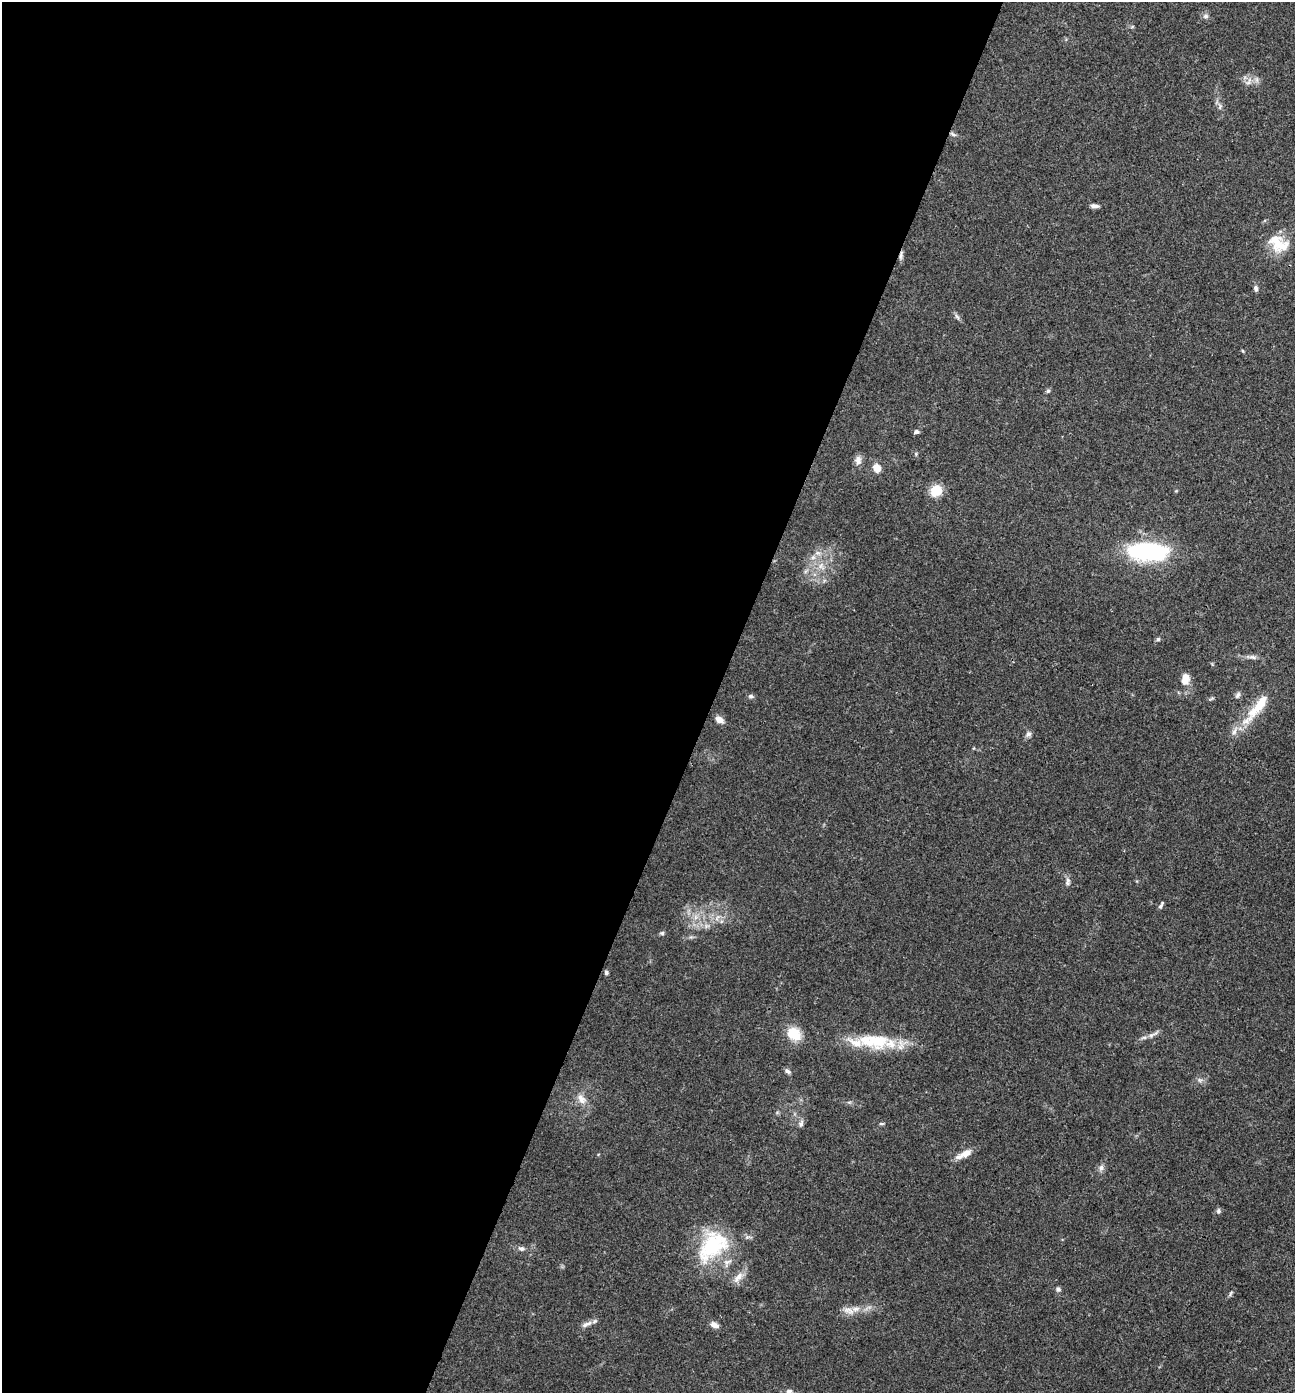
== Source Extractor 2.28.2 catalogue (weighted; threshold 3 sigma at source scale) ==
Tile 5 of 4 x 4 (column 1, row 2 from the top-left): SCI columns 141-1433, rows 2791-4181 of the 5586 x 5576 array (HDU 1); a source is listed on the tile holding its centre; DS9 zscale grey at full resolution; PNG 1297 x 1395 px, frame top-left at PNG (2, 2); no overlay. Shown black and unused: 55% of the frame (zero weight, under 3 of 4 exposures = <1% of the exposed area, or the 3 px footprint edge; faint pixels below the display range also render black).
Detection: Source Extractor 2.28.2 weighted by HDU 2 'WHT'; one run over the whole footprint, this tile lists its part. Background 0.0568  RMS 0.0051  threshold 0.0228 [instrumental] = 3 sigma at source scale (4.5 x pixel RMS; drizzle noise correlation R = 1.50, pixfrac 1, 0.05/0.05 arcsec/px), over >= 5 px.
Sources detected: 61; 6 inside a brighter listed object's ellipse — not listed separately; the other 55 listed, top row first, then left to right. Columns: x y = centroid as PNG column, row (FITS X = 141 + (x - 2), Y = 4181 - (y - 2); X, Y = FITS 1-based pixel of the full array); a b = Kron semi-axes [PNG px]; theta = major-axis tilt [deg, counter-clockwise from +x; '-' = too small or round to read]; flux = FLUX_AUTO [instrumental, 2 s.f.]
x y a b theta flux
1206 16 8 8 - 1.6
1132 27 6 3 20 0.56
1249 81 14 5 61 2.4
1220 107 9 4 68 1
953 134 9 4 -25 1.2
1094 206 10 5 -8 1.9
1281 246 27 18 2 12
901 255 13 5 80 1.6
1256 288 8 5 -79 1.4
957 317 10 4 -58 1.3
1243 351 5 3 - 0.5
1048 391 6 5 - 0.92
916 432 6 5 - 1.5
916 454 6 4 -73 0.64
858 460 12 8 85 2.8
877 468 9 8 - 5.1
936 490 10 9 - 13
1147 552 42 18 -1 63
817 553 8 6 -19 1.9
821 566 12 8 -72 3.7
1158 639 5 5 - 0.89
1252 657 11 5 -11 1.8
1184 681 10 8 -10 3.6
1238 695 10 5 58 1.4
751 696 7 5 -6 1.3
1212 698 8 3 19 0.73
1257 708 54 11 51 17
719 720 9 6 -31 3.6
1028 734 9 7 38 1.6
1068 882 11 6 78 1.9
1161 905 11 4 60 1.1
696 917 8 5 90 1.8
717 918 11 4 57 1.7
662 933 7 5 0 0.9
606 972 6 5 - 0.96
794 1034 17 14 -35 11
1153 1034 19 5 30 2.6
874 1041 48 19 -5 27
787 1071 9 5 -40 1.4
1200 1080 7 4 -33 1.2
581 1099 16 9 -58 4.7
801 1124 9 6 66 1.6
881 1124 7 3 0 0.68
966 1153 19 8 24 5.2
1101 1168 9 7 76 1.9
1218 1211 7 6 - 1.2
712 1246 48 30 46 40
521 1248 9 6 -17 1.6
738 1277 19 8 53 4.5
1058 1289 7 6 - 1.3
1231 1293 9 4 61 0.91
855 1309 12 7 3 3.7
586 1324 17 6 23 2.8
714 1325 10 6 -26 2.9
789 1391 7 5 -5 1.5
Overlapping masked pixels (flux is a lower limit): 2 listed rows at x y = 953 134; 901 255
Isophote crosses this tile's border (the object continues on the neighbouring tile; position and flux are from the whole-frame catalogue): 1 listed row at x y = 789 1391